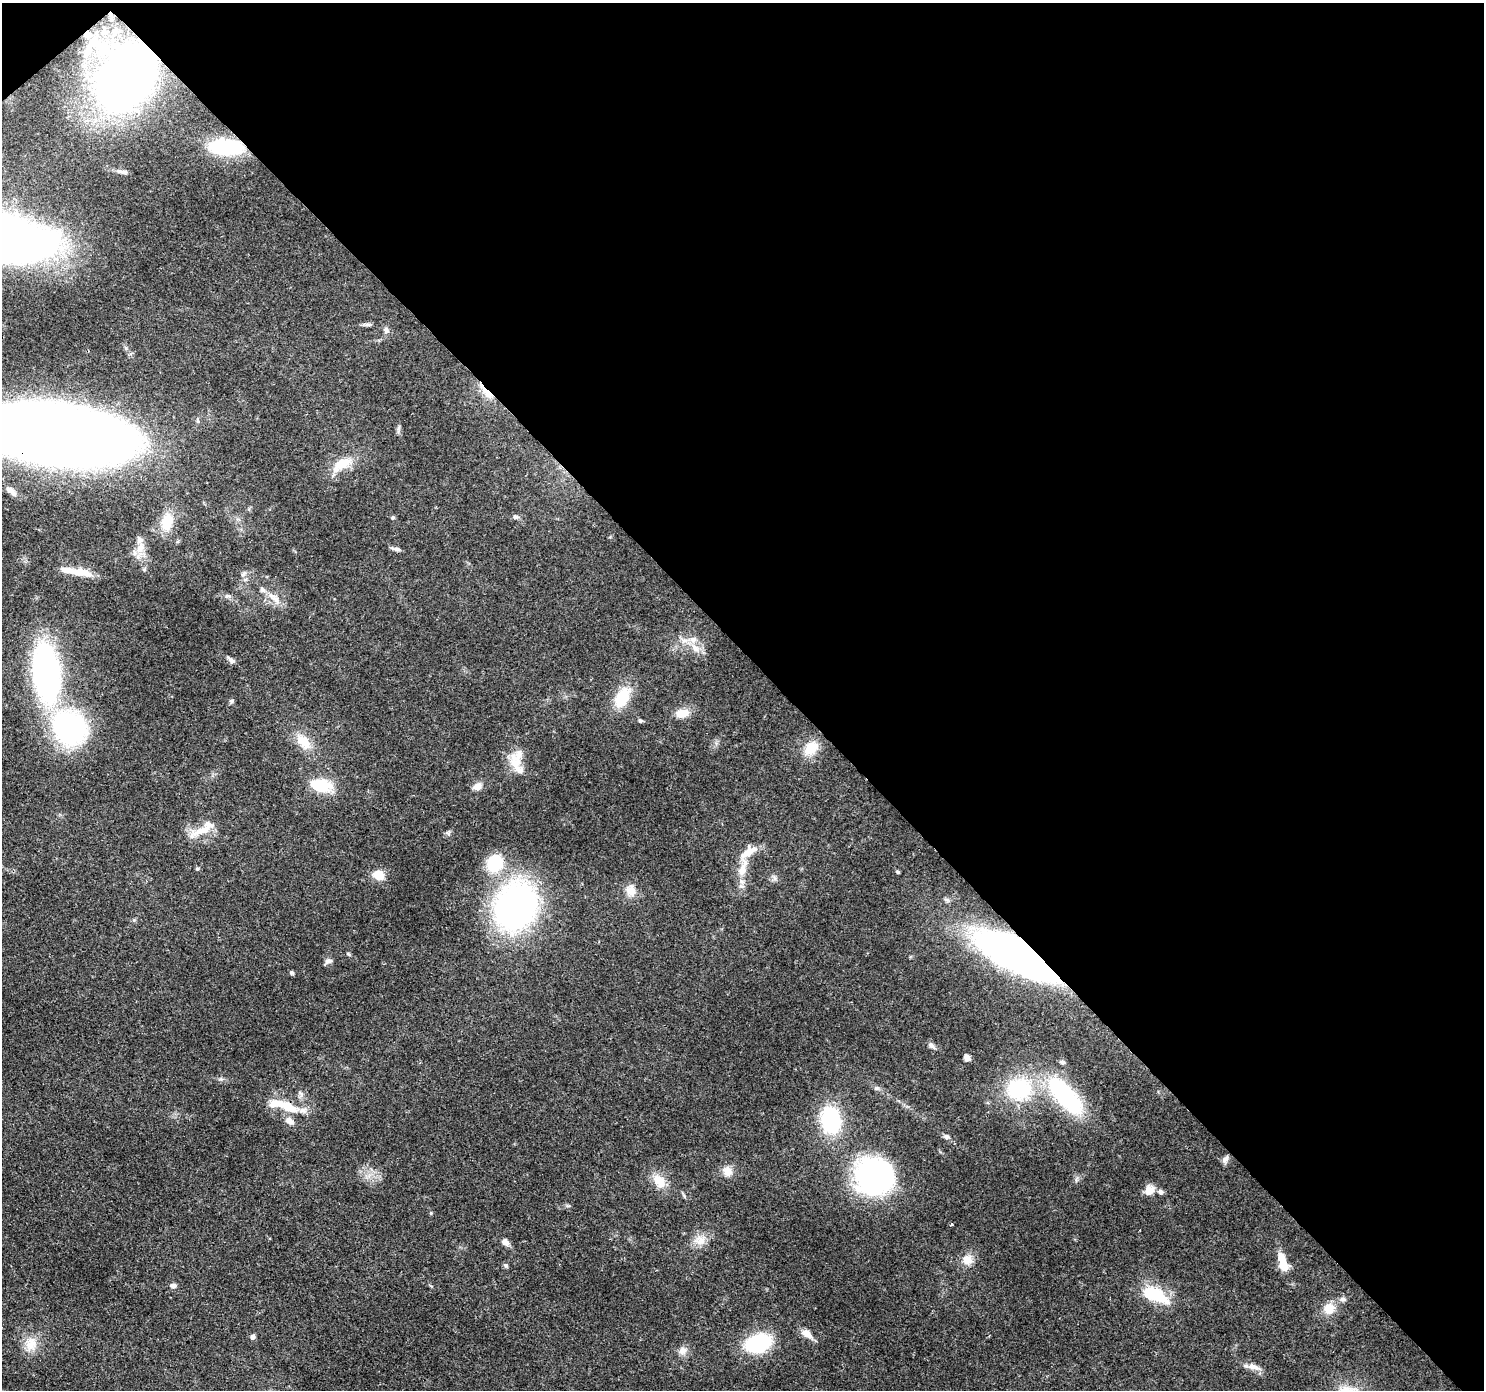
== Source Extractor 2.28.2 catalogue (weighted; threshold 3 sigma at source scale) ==
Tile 3 of 4 x 4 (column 3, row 1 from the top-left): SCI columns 3055-4536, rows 4393-5780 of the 6116 x 6073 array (HDU 1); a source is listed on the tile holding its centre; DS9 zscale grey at full resolution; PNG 1486 x 1392 px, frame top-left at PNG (2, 3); no overlay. Shown black and unused: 47% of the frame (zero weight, under 3 of 4 exposures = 8% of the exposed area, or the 3 px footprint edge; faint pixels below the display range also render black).
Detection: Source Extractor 2.28.2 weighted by HDU 2 'WHT'; one run over the whole footprint, this tile lists its part. Background 0.122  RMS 0.0045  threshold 0.0201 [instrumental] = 3 sigma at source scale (4.5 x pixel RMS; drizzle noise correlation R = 1.50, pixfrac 1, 0.0396/0.0396 arcsec/px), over >= 5 px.
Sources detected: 91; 4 inside a brighter object's white glare — not listed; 9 inside a brighter listed object's ellipse — not listed separately; the other 78 listed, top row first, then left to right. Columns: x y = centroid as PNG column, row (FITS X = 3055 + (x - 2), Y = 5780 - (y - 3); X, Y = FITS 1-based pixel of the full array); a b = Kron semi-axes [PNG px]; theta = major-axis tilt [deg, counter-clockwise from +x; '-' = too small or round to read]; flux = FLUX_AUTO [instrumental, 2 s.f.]
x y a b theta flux
88 35 9 8 - 3
128 76 39 27 58 480
226 147 32 15 -3 31
123 172 15 5 -5 1.7
368 324 11 4 5 1.1
386 330 9 7 -68 1.6
487 392 25 7 -48 6
44 432 135 44 -8 870
342 464 31 13 30 9.9
11 491 16 6 -38 2.5
515 517 9 6 -22 1.1
393 518 5 5 - 0.73
167 522 23 15 77 10
140 548 16 11 65 5.4
397 549 10 5 -6 1.3
144 570 5 5 - 0.66
80 572 30 9 -10 8.8
244 573 9 4 45 1
227 596 8 6 15 1.1
275 599 17 9 -45 4.4
695 648 13 8 -49 3.9
231 660 12 5 -35 1.6
46 673 44 20 -84 150
622 697 26 15 59 14
232 701 7 4 88 0.72
682 713 14 9 9 6.8
640 720 5 5 - 0.77
70 728 41 36 -46 74
304 742 24 15 -47 8.5
811 748 21 14 40 8.8
516 763 33 14 -69 9
321 785 27 15 -9 13
477 787 11 8 25 3.2
202 830 33 10 17 8.2
448 833 7 4 -19 0.79
495 863 17 15 63 19
197 869 5 4 - 0.6
743 869 26 10 74 8.1
898 872 5 4 - 0.56
378 875 10 8 -16 7.8
774 878 7 5 -88 1
631 890 16 13 -69 4.9
515 906 35 28 62 190
348 954 6 4 -31 0.56
1020 956 57 19 -27 380
328 961 9 7 19 1.6
291 973 6 5 - 0.71
931 1046 11 6 -38 1.7
967 1058 7 6 - 1.9
1063 1062 7 6 - 1
876 1088 8 5 26 0.93
1019 1089 30 27 7 35
301 1093 10 3 -69 0.91
1065 1096 53 20 -48 52
290 1107 27 13 -28 11
831 1120 28 19 -80 38
946 1136 8 6 -25 1.2
1225 1159 10 7 46 1.7
727 1171 14 12 -82 4
874 1176 32 30 -10 99
659 1181 21 13 -53 7.3
1149 1190 14 11 45 4.2
952 1224 3 3 - 0.46
700 1240 18 13 5 5.4
505 1242 9 7 -38 2.3
967 1260 14 14 - 4.7
506 1266 6 4 -72 0.69
1283 1266 9 7 -47 7.1
173 1286 7 5 1 1.7
1155 1295 33 15 -23 20
1343 1299 8 6 -12 1.5
1329 1308 16 15 - 6.3
806 1333 15 9 -39 4
252 1337 6 5 - 1.6
758 1343 20 13 16 45
31 1344 20 16 -81 7.7
683 1351 11 10 - 2.9
1254 1367 20 7 -19 3.6
Overlapping masked pixels (flux is a lower limit): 7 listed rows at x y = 88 35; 128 76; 226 147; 487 392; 44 432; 1020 956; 290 1107
Isophote crosses this tile's border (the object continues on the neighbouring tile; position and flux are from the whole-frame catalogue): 1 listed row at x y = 44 432
Unlisted compact peaks at least as high as the median listed source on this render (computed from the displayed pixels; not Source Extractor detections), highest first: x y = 431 1213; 220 1079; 134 920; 1076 1179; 568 1206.